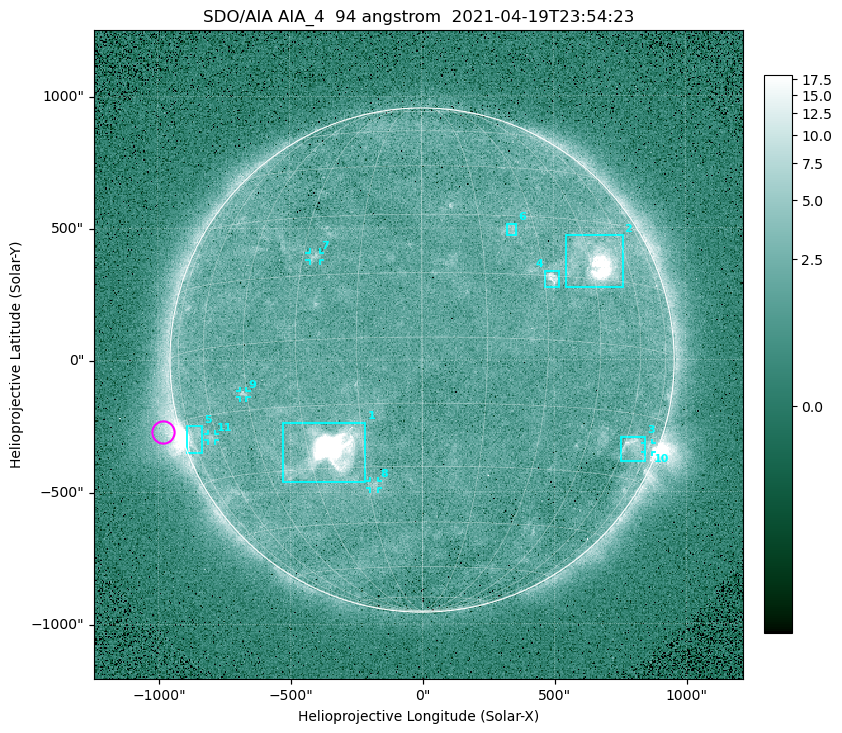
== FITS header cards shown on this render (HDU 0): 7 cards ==
TELESCOP= 'SDO/AIA '
INSTRUME= 'AIA_4   '
WAVELNTH=                   94
WAVEUNIT= 'angstrom'
DATE-OBS= '2021-04-19T23:54:23.12'
CTYPE1  = 'HPLN-TAN'
CTYPE2  = 'HPLT-TAN'

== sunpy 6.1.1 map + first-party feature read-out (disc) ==
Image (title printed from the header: SDO/AIA AIA_4  94 angstrom  2021-04-19T23:54:23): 512 x 512 px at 4.8 arcsec/px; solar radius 955 arcsec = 199 px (full disc in frame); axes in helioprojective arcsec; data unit not stated in the header (colour bar unlabelled)
Orientation: roll -0.138 deg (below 1 deg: not rotated)
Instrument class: DISC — disc imager (sunpy class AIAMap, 94 A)
Bright regions (active regions / flare kernels): reference = the median radial profile (limb darkening/brightening removed); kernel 5 px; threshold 5 sigma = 2.54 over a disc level ~1.79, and >= 1.15x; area >= 9 px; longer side >= 5 px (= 24 arcsec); searched inside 0.97 R_sun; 11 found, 11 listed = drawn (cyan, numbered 1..; 5 of them under ~33 arcsec drawn as corner ticks so the feature stays visible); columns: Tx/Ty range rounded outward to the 10 arcsec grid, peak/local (2 s.f.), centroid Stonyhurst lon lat
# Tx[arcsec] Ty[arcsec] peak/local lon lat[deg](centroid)
1 -530..-210 -460..-230 1525 -23 -26
2 540..760 270..470 38 +48 +19
3 750..850 -390..-290 4.6 +65 -22
4 460..520 270..340 6.4 +32 +14
5 -900..-830 -350..-250 6.4 -73 -19
6 320..360 470..520 2.9 +24 +26
7 -430..-380 380..410 3.2 -27 +20
8 -200..-170 -490..-450 3 -13 -35
9 -690..-660 -140..-110 3.3 -46 -11
10 840..870 -350..-310 2.9 +75 -22
11 -810..-780 -300..-280 2.8 -63 -20
Off-limb structures (1.02-1.3 R_sun): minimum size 50 px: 7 found; the strongest spans PA ~90..115 deg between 1.02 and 1.22 R_sun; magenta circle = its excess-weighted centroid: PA ~105 deg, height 1.07 R_sun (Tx ~-980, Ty ~-270 arcsec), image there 4.4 x the reference